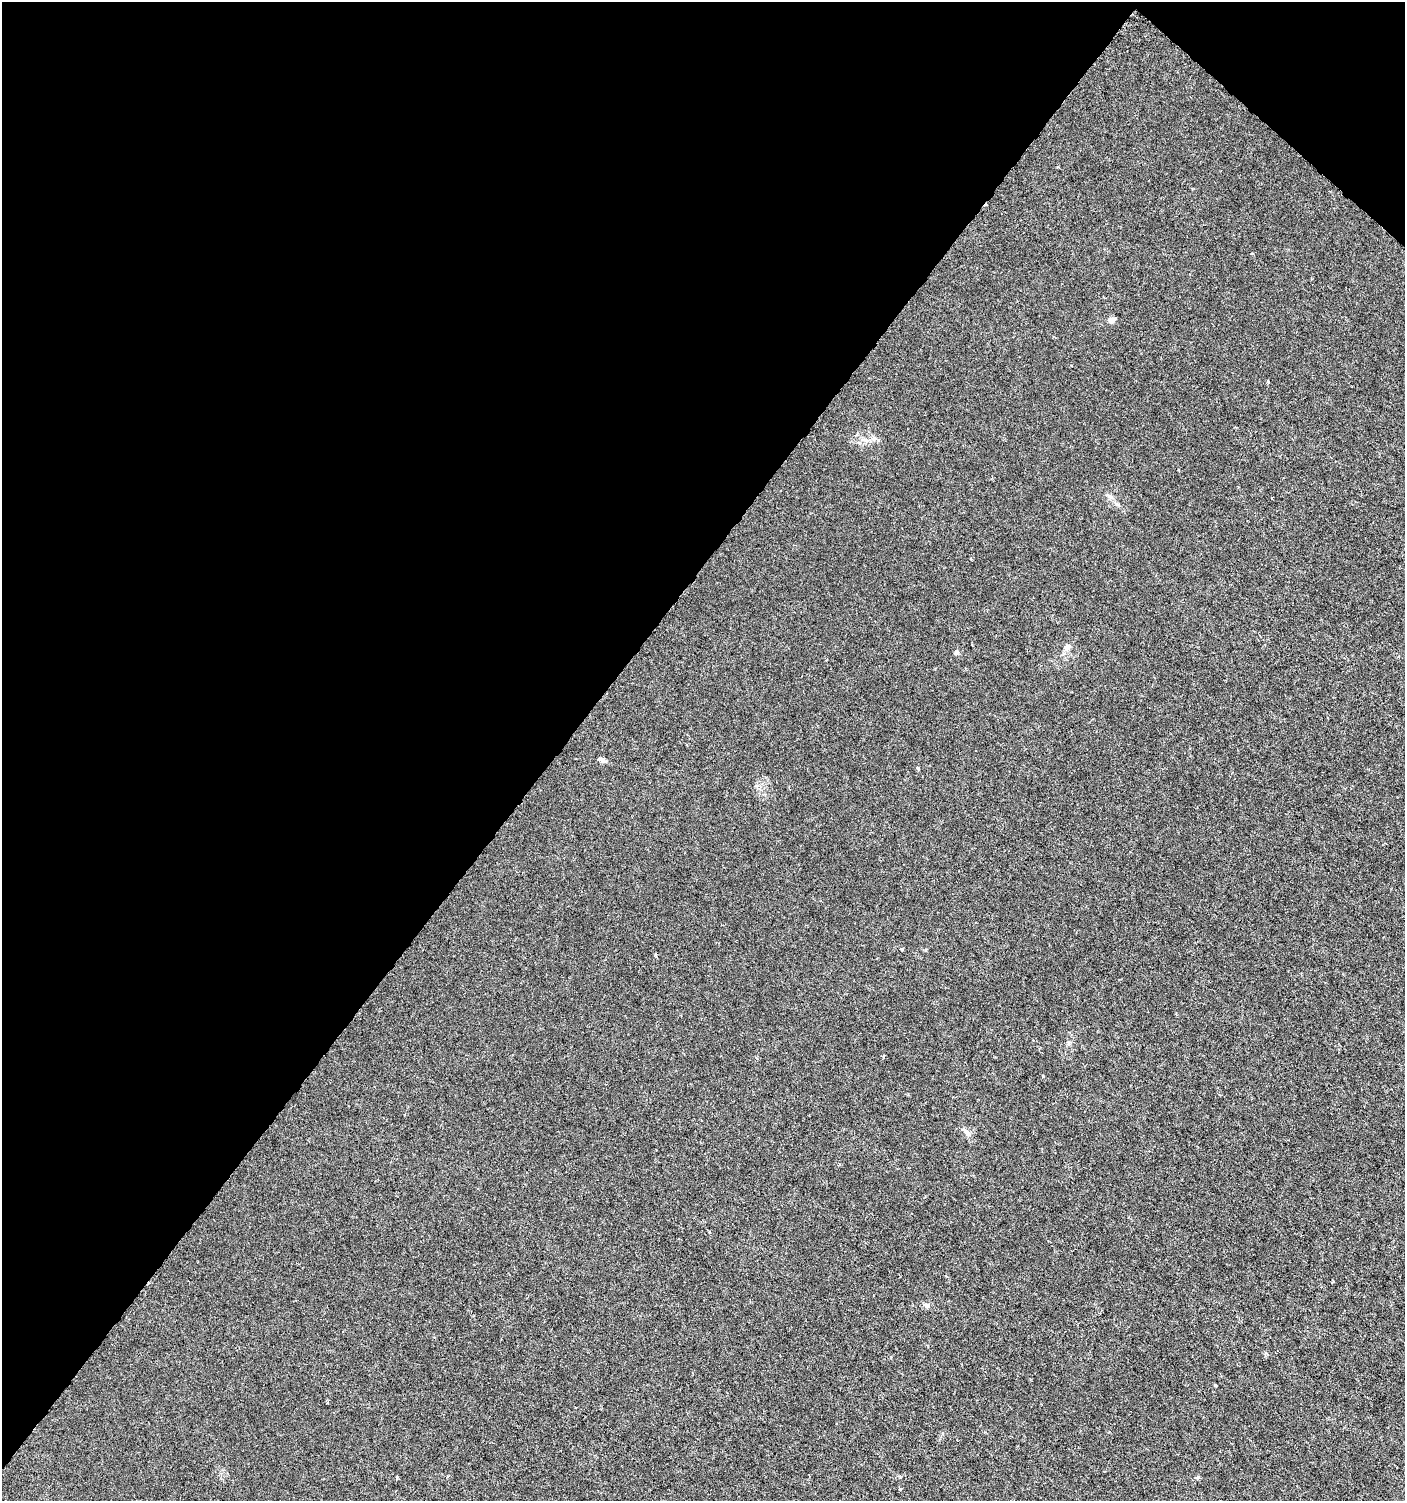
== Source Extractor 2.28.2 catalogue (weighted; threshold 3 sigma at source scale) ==
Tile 2 of 4 x 4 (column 2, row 1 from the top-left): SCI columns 1578-2980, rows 4502-6000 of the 6026 x 6000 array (HDU 1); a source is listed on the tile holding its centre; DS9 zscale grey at full resolution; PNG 1407 x 1503 px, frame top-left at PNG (2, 2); no overlay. Shown black and unused: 41% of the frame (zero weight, under 3 of 6 exposures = <1% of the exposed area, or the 3 px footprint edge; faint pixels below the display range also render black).
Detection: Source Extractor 2.28.2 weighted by HDU 2 'WHT'; one run over the whole footprint, this tile lists its part. Background -1.05e-05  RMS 0.0012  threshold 0.00501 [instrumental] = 3 sigma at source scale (4.09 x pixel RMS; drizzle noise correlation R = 1.36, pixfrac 0.8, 0.0396/0.0396 arcsec/px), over >= 5 px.
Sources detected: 16; all 16 listed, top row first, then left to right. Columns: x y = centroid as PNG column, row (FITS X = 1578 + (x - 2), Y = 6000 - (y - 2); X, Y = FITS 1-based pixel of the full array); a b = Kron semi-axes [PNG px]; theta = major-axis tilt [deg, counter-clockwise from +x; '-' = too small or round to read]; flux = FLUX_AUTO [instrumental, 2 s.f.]
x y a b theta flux
1112 320 8 6 40 0.43
1109 496 10 5 -27 0.32
1272 498 3 2 - 0.072
1067 647 10 7 51 0.48
957 652 7 5 57 0.27
602 760 12 5 -21 0.32
918 768 5 4 - 0.18
902 949 4 3 - 0.13
1043 1076 3 3 - 0.095
967 1133 10 7 -51 0.54
709 1232 3 2 - 0.094
927 1306 8 5 -5 0.29
1266 1353 6 3 -19 0.14
1215 1385 3 3 - 0.21
327 1402 4 3 - 0.12
397 1478 4 3 - 0.25
Unlisted compact peaks at least as high as the median listed source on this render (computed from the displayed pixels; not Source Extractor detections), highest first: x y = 900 1489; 900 1477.